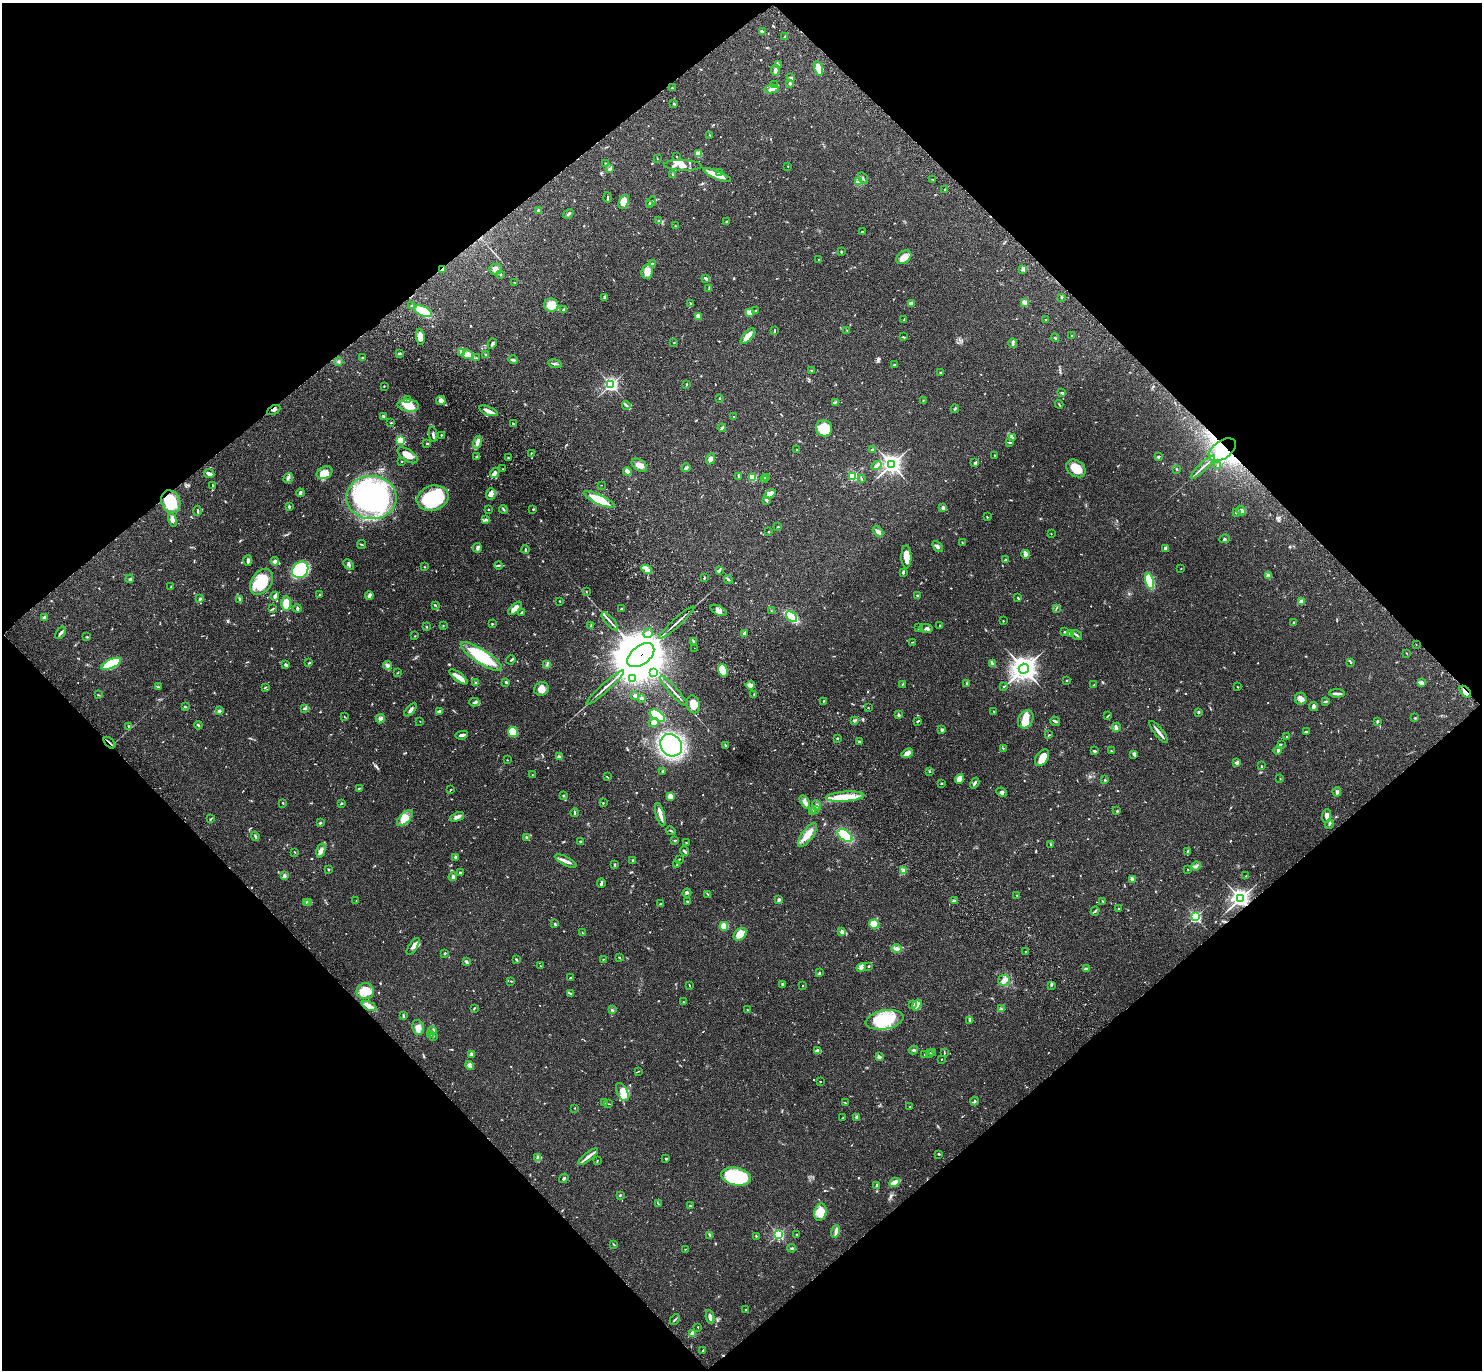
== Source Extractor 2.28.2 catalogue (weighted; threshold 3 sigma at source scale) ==
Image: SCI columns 98-6015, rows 246-5716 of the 6115 x 6103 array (HDU 1 of 3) = the unmasked area's bounding box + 8 px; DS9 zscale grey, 4 x 4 block average (1 PNG px = mean of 4 x 4 image px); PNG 1484 x 1372 px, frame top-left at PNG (2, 3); each listed source drawn as its Kron ellipse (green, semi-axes under 4 px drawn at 4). Shown black and unused: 50% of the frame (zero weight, under 3 of 4 exposures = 6% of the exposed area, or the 3 px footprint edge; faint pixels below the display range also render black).
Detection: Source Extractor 2.28.2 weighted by HDU 2 'WHT'. Background 0.0501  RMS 0.0056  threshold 0.0252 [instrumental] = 3 sigma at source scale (4.5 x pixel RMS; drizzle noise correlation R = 1.50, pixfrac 1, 0.05/0.05 arcsec/px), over >= 5 px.
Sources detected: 848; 3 too faint to see at this stretch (4 x 4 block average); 1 inside a brighter object's white glare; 1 cosmic-ray / hot-pixel residue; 1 long thin detection or spike segment (spike, bleed or trail) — neither listed nor drawn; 15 coinciding with a brighter row at this scale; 43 inside a brighter listed object's ellipse — not listed separately; of the other 784, all 500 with FLUX_AUTO >= 1.61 (the completeness limit of this list) listed and drawn (284 fainter detections not listed), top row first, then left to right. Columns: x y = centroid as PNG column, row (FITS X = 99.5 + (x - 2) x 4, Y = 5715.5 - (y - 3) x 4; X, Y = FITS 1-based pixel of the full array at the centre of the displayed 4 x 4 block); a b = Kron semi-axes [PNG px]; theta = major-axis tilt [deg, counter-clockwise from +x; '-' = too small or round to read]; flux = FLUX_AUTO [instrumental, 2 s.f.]
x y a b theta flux
762 32 3 2 - 6.3
785 37 3 2 - 9
778 65 3 2 - 5.3
818 68 7 2 -75 54
775 70 5 3 - 10
790 78 4 2 - 7.4
790 83 2 2 - 23
775 84 2 2 - 1.9
672 88 4 2 - 2.5
772 89 7 3 6 12
674 104 3 2 - 2.6
710 135 2 2 - 1.8
698 154 4 3 - 29
677 156 2 2 - 1.7
657 158 2 2 - 1.7
606 163 2 2 - 2.9
683 165 19 5 -2 35
788 166 2 2 - 1.8
609 169 3 2 - 2.6
720 173 3 2 - 3.6
673 174 2 2 - 2.6
717 175 15 3 -22 60
863 178 6 2 -55 4.4
933 179 2 2 - 1.7
858 182 3 3 - 4.8
945 189 3 2 - 2.2
607 197 5 2 - 3.3
624 202 7 4 65 37
651 202 6 2 51 4.3
650 205 4 3 - 4.6
538 211 3 3 - 3.6
568 214 5 2 - 4
658 221 3 2 - 1.8
726 222 2 2 - 3.7
675 226 3 2 - 3.5
862 232 2 2 - 3.1
841 252 2 2 - 3.3
904 257 8 6 38 33
818 260 2 2 - 1.6
652 263 2 2 - 2.8
443 269 3 3 - 4.3
496 269 6 5 - 13
1023 269 3 3 - 4.8
647 272 7 5 79 21
500 274 3 2 - 2.6
706 278 4 2 - 11
515 282 3 2 - 1.8
709 289 3 2 - 2
605 297 4 3 - 6.6
1061 297 2 2 - 2.9
1024 302 4 2 - 16
690 304 4 2 - 3.1
911 304 4 3 - 11
551 305 7 6 - 50
412 306 3 3 - 4.4
564 309 4 3 - 5.7
423 311 9 4 -25 99
755 311 3 2 - 3.3
749 312 2 2 - 100
699 316 2 2 - 2.7
903 320 3 2 - 1.6
1046 320 3 2 - 2.2
847 330 2 2 - 3.1
774 331 3 2 - 2.8
748 336 9 4 48 32
1072 336 2 2 - 3.5
420 337 8 4 -83 31
903 337 3 2 - 3.7
1055 338 4 2 - 4.2
674 343 2 2 - 2.8
1013 343 5 3 - 6.8
492 344 5 3 - 5.7
461 352 3 2 - 6.1
399 354 4 2 - 3.9
486 354 2 2 - 2.7
468 355 5 4 - 14
362 358 2 2 - 3
476 358 2 2 - 1.9
513 360 4 2 - 7.3
338 362 3 3 - 4.5
555 364 7 2 -10 5.8
895 365 3 2 - 6
812 370 2 2 - 3.6
940 372 2 2 - 4
686 384 3 2 - 2.3
611 385 3 2 - 800
384 386 2 2 - 1.9
1062 393 3 3 - 3.7
719 398 2 2 - 6.5
408 399 2 2 - 1.6
441 400 5 4 - 19
923 401 2 2 - 2.7
835 402 4 2 - 3.4
1059 404 4 2 - 2.3
408 405 11 6 -6 37
626 405 4 2 - 4.8
955 409 4 2 - 3.3
274 410 7 3 27 7.2
488 411 9 3 -23 18
384 416 3 2 - 7.2
734 417 2 2 - 8
391 423 2 2 - 4.9
513 424 3 2 - 4.4
722 428 4 2 - 8.2
824 428 8 8 - 93
433 435 7 2 -83 8.1
441 435 2 2 - 2.8
1013 437 3 2 - 1.8
400 440 2 2 - 280
477 442 6 2 76 16
1009 442 3 2 - 3.4
427 443 3 2 - 2.2
797 449 2 2 - 4.6
873 450 3 2 - 9.6
1222 450 15 9 36 110
531 453 2 2 - 2.1
408 455 11 5 -34 35
994 455 2 2 - 3.6
477 456 3 2 - 3.5
1158 457 2 2 - 6.7
508 458 2 2 - 3.4
710 459 6 4 68 17
402 461 2 2 - 2.5
975 463 4 2 - 5.3
892 464 3 3 - 1700
639 465 8 5 -35 18
876 466 5 3 - 7.2
1217 466 4 2 - 2.4
1203 467 16 2 43 12
686 468 4 2 - 7.5
1076 468 11 8 -36 57
503 469 2 2 - 2.4
1177 469 3 2 - 2.1
627 471 4 2 - 24
325 473 8 6 25 35
495 473 5 4 - 9.7
209 474 5 2 - 18
739 476 3 2 - 8.2
853 476 2 2 - 320
752 477 4 4 - 51
767 477 3 2 - 2.7
288 478 5 2 - 6.8
765 479 3 2 - 3.7
861 479 3 2 - 3.2
601 485 2 2 - 2
212 486 3 2 - 2
300 493 4 3 - 6.2
491 494 6 4 69 13
770 494 6 3 35 25
371 497 25 21 -2 800
433 498 16 12 17 230
599 499 17 4 -25 83
767 500 3 2 - 6.5
171 502 12 9 -69 110
289 507 2 2 - 4.6
943 508 3 3 - 6.1
488 509 2 2 - 3.2
503 509 4 2 - 4.9
533 509 3 2 - 2.5
198 511 5 2 - 3.3
1241 511 5 4 - 11
1236 512 2 2 - 2.4
987 517 2 2 - 1.9
173 520 7 3 -79 12
486 520 3 2 - 3.9
778 527 3 2 - 2.8
768 532 2 2 - 9.6
878 532 6 3 -45 12
1051 534 2 2 - 2.1
1225 539 5 2 - 3.2
962 542 4 2 - 1.8
361 544 4 2 - 2.9
937 547 6 3 -49 8.3
477 548 4 3 - 6.9
1166 548 3 3 - 9.4
525 550 4 2 - 2.9
1025 554 4 3 - 8.1
906 557 11 5 -89 43
248 560 5 3 - 6.8
1005 560 2 2 - 3.6
275 561 4 4 - 11
349 565 6 3 -50 6.6
498 565 4 2 - 3.2
424 567 2 2 - 2
1181 568 2 2 - 2.3
647 569 6 4 -29 14
300 570 9 7 47 240
719 570 3 2 - 4.1
903 572 4 2 - 7.1
1268 575 3 2 - 6.8
704 578 3 2 - 3.3
130 579 4 2 - 3.3
728 579 4 2 - 6.9
1150 581 8 4 -77 130
262 582 14 10 55 96
171 587 2 2 - 1.8
586 592 2 2 - 1.7
320 595 2 2 - 2.3
369 595 4 3 - 11
275 596 4 2 - 7.7
918 596 3 2 - 6.7
1018 598 3 2 - 2.9
200 599 3 2 - 4.7
239 599 3 2 - 5.5
560 601 2 2 - 1.8
1301 601 2 2 - 83
286 603 7 5 -89 41
435 605 3 2 - 2.9
297 608 4 2 - 5.6
515 608 8 3 45 27
1056 608 2 2 - 1.8
272 609 3 2 - 2.4
621 609 2 2 - 2.4
718 610 9 3 -26 14
771 611 2 2 - 1.6
522 612 4 2 - 6.4
44 617 4 2 - 6.2
792 617 6 3 -42 200
610 621 11 2 -48 11
1003 621 2 2 - 4.3
1294 622 2 2 - 5.7
676 623 23 2 42 16
492 624 3 2 - 2.3
940 625 2 2 - 2.7
443 626 2 2 - 1.7
591 626 4 2 - 2.5
426 627 2 2 - 2.1
919 628 3 2 - 2.5
926 628 6 3 -11 8.6
1064 632 2 2 - 2.5
61 633 7 2 51 8.7
648 633 5 3 - 13
744 633 2 2 - 1.9
1070 633 3 2 - 3.5
1076 635 6 2 -36 6.8
415 636 2 2 - 2.3
87 637 3 2 - 2.8
693 641 4 2 - 4.3
912 642 3 2 - 1.8
1416 645 2 2 - 1.9
694 648 2 2 - 1.6
1407 653 3 2 - 1.7
641 655 15 9 38 31000
481 657 24 7 -33 160
511 660 5 2 - 3.6
1350 662 3 2 - 2.5
309 663 3 2 - 3.1
111 664 11 4 24 170
547 664 3 2 - 2.2
992 664 3 2 - 3.3
286 665 4 2 - 6.9
387 665 4 3 - 7.3
1024 669 5 4 - 2900
723 670 6 4 -71 85
653 672 2 2 - 3.6
398 673 2 2 - 1.6
459 677 11 3 -37 28
632 679 2 2 - 3.3
1067 681 2 2 - 2.2
506 682 3 2 - 4.6
475 683 3 2 - 2.9
1421 683 3 2 - 18
903 684 3 2 - 2.1
966 684 3 2 - 2.9
750 685 5 3 - 16
1094 685 3 2 - 2.3
158 687 2 2 - 2.3
265 687 3 2 - 2.6
1003 687 3 2 - 2.3
1238 687 3 2 - 1.9
605 688 25 2 42 19
541 689 7 6 - 24
673 691 19 2 -48 14
1465 692 7 3 -47 16
1337 693 8 3 1 8.7
754 694 2 2 - 2
99 695 3 2 - 1.9
635 695 3 3 - 4.6
641 698 3 2 - 3.7
1301 699 6 6 - 15
823 701 3 2 - 2.1
1326 701 3 2 - 5.2
474 702 5 2 - 5.7
693 704 9 6 -76 38
185 706 3 2 - 2.3
868 707 2 2 - 2.2
1313 707 4 2 - 11
304 708 3 2 - 3.3
410 710 8 3 48 10
219 711 3 3 - 5.1
439 711 3 2 - 13
994 712 3 2 - 2.5
1198 712 2 2 - 16
657 715 8 4 -32 140
899 715 4 2 - 6.1
1108 716 3 2 - 2.1
345 717 3 2 - 2.2
1415 718 2 2 - 2.6
380 719 4 4 - 8
1026 719 9 7 61 33
420 721 2 2 - 2.6
854 721 2 2 - 1.8
917 721 3 2 - 2.6
1055 721 5 2 - 6.1
1378 721 3 2 - 3.7
654 723 5 3 - 9.5
198 725 4 2 - 3.9
129 726 3 2 - 3.2
1116 727 4 3 - 6.3
942 730 2 2 - 15
513 732 5 5 - 82
1159 732 14 2 -52 19
1307 732 2 2 - 1.9
462 735 6 2 10 11
1049 735 2 2 - 2.6
1287 737 2 2 - 2
837 739 2 2 - 3.7
859 742 2 2 - 7.2
109 743 7 2 -45 5.1
1281 744 2 2 - 1.7
671 745 12 10 -47 450
726 746 2 2 - 1.8
1003 748 2 2 - 2.3
1094 751 3 2 - 4.7
1111 751 2 2 - 1.8
1278 751 4 3 - 6.4
907 753 6 4 30 18
1134 755 3 2 - 4.9
559 756 2 2 - 8.9
1042 758 9 6 56 31
507 760 2 2 - 1.7
1236 763 4 2 - 9.4
1261 766 3 2 - 2.2
662 771 2 2 - 2.5
930 771 2 2 - 2.3
532 775 2 2 - 1.7
607 777 3 2 - 1.8
1280 778 2 2 - 1.9
959 779 5 4 - 38
1105 780 3 2 - 2.9
941 783 2 2 - 4.6
975 783 6 2 59 8.2
359 788 3 2 - 2.6
450 790 3 2 - 2.6
1002 792 5 3 - 6.2
1337 792 5 3 - 6.4
564 795 2 2 - 16
670 796 2 2 - 86
845 797 19 5 4 70
805 802 7 3 -58 17
283 803 2 2 - 2
342 803 4 2 - 2.3
603 803 3 2 - 1.9
817 805 5 3 - 6.5
815 809 3 2 - 4.3
813 811 3 2 - 13
1117 811 2 2 - 4.6
575 813 4 2 - 3.5
660 815 12 3 -75 24
1326 816 7 4 83 13
457 817 7 3 22 12
405 818 10 5 46 29
211 819 3 2 - 2.4
320 823 3 2 - 4.6
1329 824 5 2 - 3.5
671 831 5 2 - 3.2
807 835 14 5 54 38
845 835 8 5 -38 100
255 836 5 2 - 4.8
527 838 2 2 - 7.4
580 841 2 2 - 2.3
675 841 3 2 - 2.1
686 843 2 2 - 2.2
1051 845 2 2 - 1.8
321 851 7 4 76 15
684 851 5 2 - 6.9
1187 851 3 2 - 2.7
295 852 2 2 - 2.5
455 857 3 2 - 7.2
633 860 3 2 - 4.3
679 860 3 2 - 2.5
566 861 12 3 -27 16
615 865 3 2 - 3.6
677 865 3 2 - 4
1196 866 5 2 - 4.4
328 869 2 2 - 11
903 870 3 2 - 5.3
1188 870 2 2 - 1.6
460 873 2 2 - 17
284 875 3 3 - 6.5
1245 876 3 2 - 1.8
453 877 4 3 - 6.8
1132 880 3 2 - 2.5
601 883 5 3 - 6
687 893 4 2 - 4.2
708 894 3 2 - 2.3
1017 895 2 2 - 2.4
1240 898 3 3 - 1500
779 900 4 3 - 5.4
356 901 2 2 - 2
687 901 2 2 - 11
954 901 3 2 - 13
1103 901 3 2 - 2.7
306 902 2 2 - 2.8
309 903 3 2 - 3.3
661 904 2 2 - 2.3
1119 909 2 2 - 2.3
1095 911 5 2 - 3.4
1195 917 2 2 - 510
555 924 3 2 - 3.6
874 924 5 4 - 25
724 926 4 4 - 32
842 932 4 3 - 8.5
582 933 3 2 - 2.2
740 934 7 5 44 49
413 946 10 4 58 14
896 949 5 3 - 14
1026 952 2 2 - 1.6
445 953 3 2 - 3.3
619 957 2 2 - 2.6
603 959 2 2 - 2.4
516 960 3 2 - 4.5
467 962 4 2 - 7.9
540 966 2 2 - 1.7
868 966 3 2 - 2.8
861 967 5 4 - 8.8
1087 968 3 3 - 5.5
819 973 2 2 - 4.1
570 978 2 2 - 6.8
1004 980 6 5 - 15
511 981 2 2 - 1.9
783 984 3 2 - 4.9
689 985 3 2 - 1.6
1051 985 3 2 - 3
803 986 2 2 - 5.2
365 991 9 8 - 59
570 993 3 2 - 3
683 1002 2 2 - 1.8
912 1004 2 2 - 2
917 1005 6 3 55 14
369 1006 8 3 -25 20
474 1008 3 2 - 2.4
1001 1009 3 2 - 4.1
612 1010 3 2 - 2.5
747 1010 2 2 - 1.6
403 1016 4 2 - 4.5
884 1020 19 9 11 210
970 1020 3 2 - 4.1
418 1027 8 5 -77 17
432 1031 4 3 - 7.2
431 1035 2 2 - 1.9
433 1036 3 2 - 2.8
913 1050 5 2 - 4
818 1051 3 3 - 6.4
932 1052 3 2 - 2.2
929 1053 3 2 - 2.5
944 1053 3 2 - 2
471 1054 3 2 - 5
925 1055 2 2 - 5.2
880 1057 2 2 - 6.6
941 1059 2 2 - 1.8
470 1065 5 3 - 7.7
638 1071 4 2 - 1.9
820 1082 2 2 - 5.5
622 1092 10 5 -65 51
975 1101 4 2 - 5.3
605 1102 2 2 - 2
846 1103 3 2 - 1.7
608 1104 4 2 - 2.5
910 1106 2 2 - 2
575 1108 2 2 - 2
857 1117 2 2 - 10
843 1118 2 2 - 1.9
939 1154 2 2 - 4.7
588 1157 12 2 39 17
537 1158 3 2 - 4.1
666 1159 2 2 - 3.4
597 1161 3 2 - 1.9
736 1177 15 9 -10 200
564 1178 5 2 - 4.6
895 1182 5 3 - 35
877 1185 4 2 - 3.8
620 1195 3 2 - 3.4
658 1204 2 2 - 2.6
690 1206 2 2 - 3.2
820 1212 9 6 74 34
836 1231 6 3 71 10
778 1234 3 2 - 560
797 1234 2 2 - 2.1
710 1235 3 2 - 3.4
756 1236 2 2 - 2.7
613 1244 2 2 - 2.1
792 1248 4 2 - 3.5
685 1249 2 2 - 1.7
745 1310 2 2 - 1.7
710 1317 7 3 -83 13
675 1319 6 2 45 4.8
698 1327 2 2 - 3.7
693 1333 3 3 - 8.2
703 1350 2 2 - 2.6
Overlapping masked pixels (flux is a lower limit): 8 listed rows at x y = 443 269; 274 410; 1222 450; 171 502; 641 655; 1465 692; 109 743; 1240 898
Diffuse or blended objects may show on this block-average render without a row.